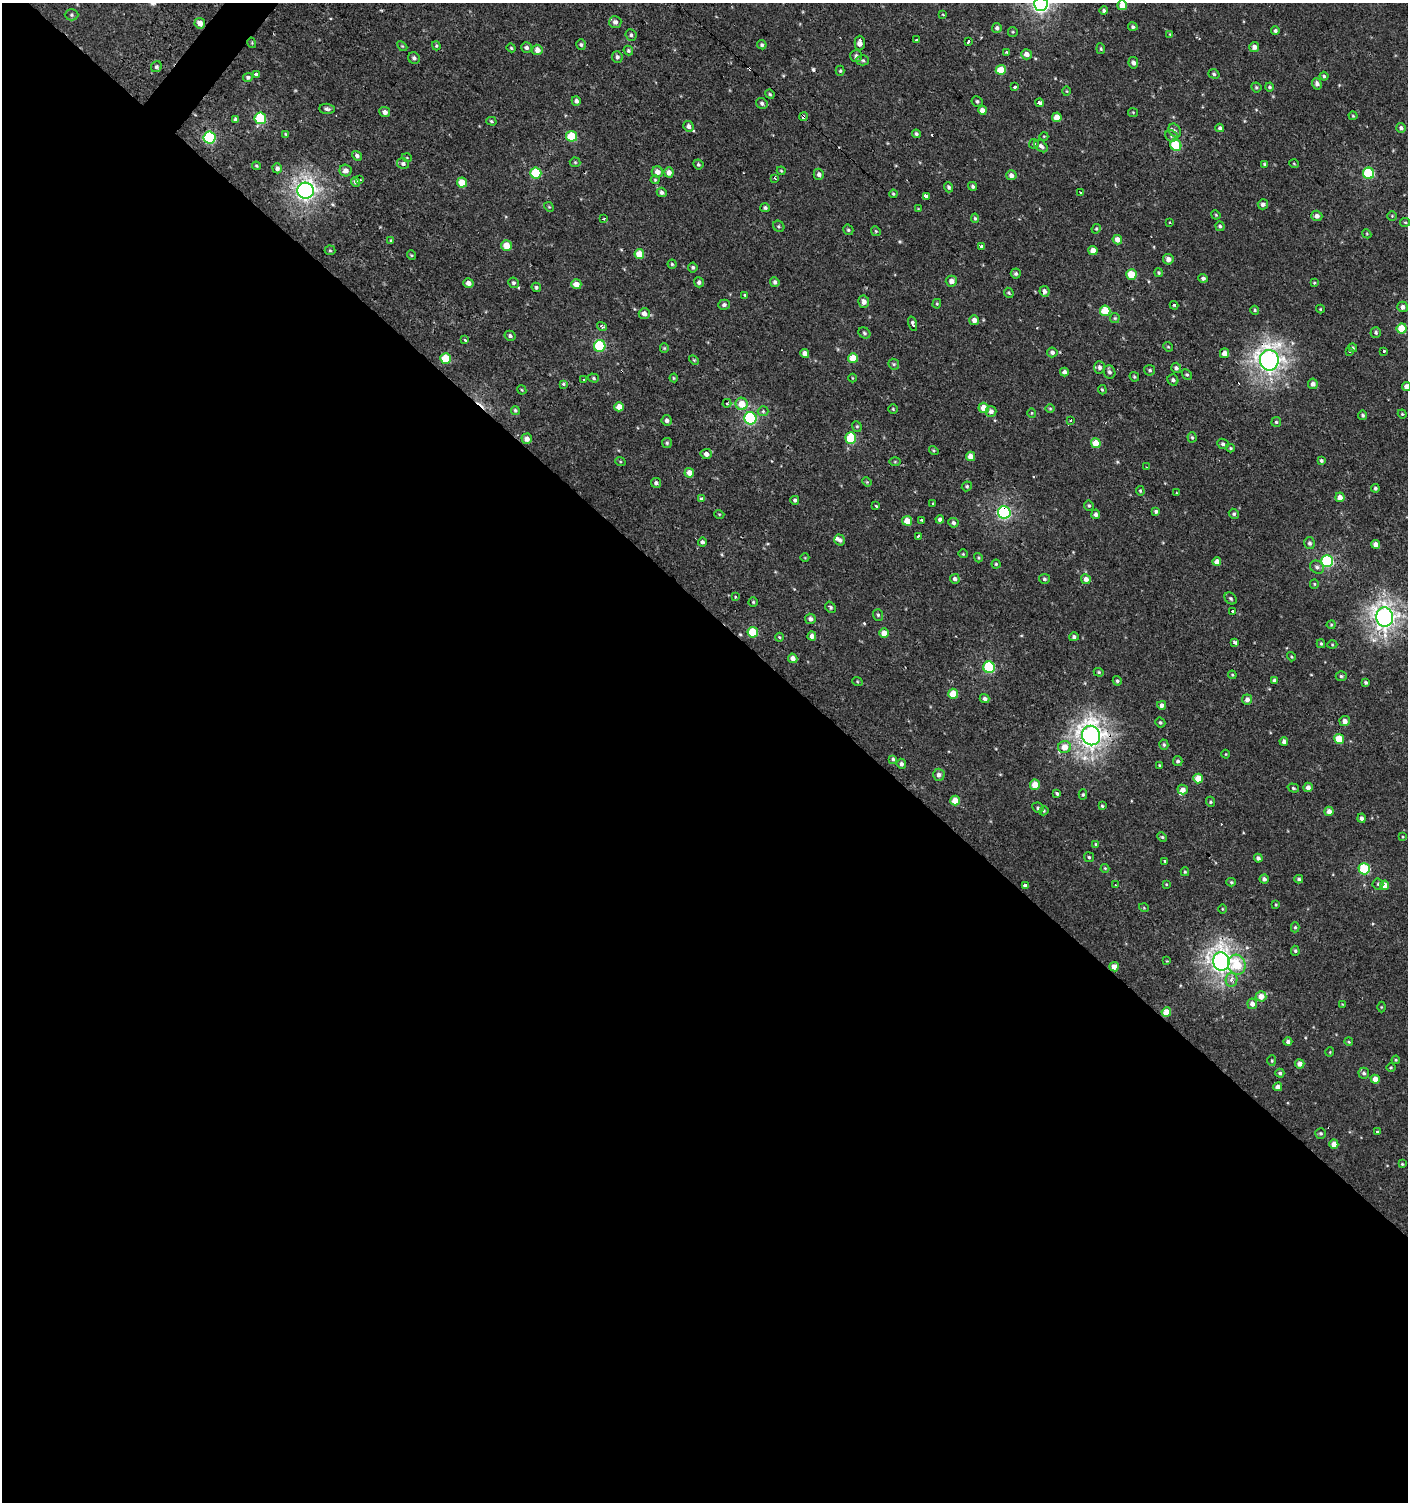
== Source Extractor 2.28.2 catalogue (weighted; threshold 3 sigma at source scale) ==
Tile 14 of 4 x 4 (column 2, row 4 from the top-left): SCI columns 1612-3017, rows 7-1506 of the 6059 x 6037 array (HDU 1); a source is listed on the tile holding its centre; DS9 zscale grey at full resolution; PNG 1410 x 1504 px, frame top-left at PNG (2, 3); each listed source drawn as its Kron ellipse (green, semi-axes under 4 px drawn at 4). Shown black and unused: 60% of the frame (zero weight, under 2 of 3 exposures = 2% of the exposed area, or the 3 px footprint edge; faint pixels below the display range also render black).
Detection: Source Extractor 2.28.2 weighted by HDU 2 'WHT'; one run over the whole footprint, this tile lists its part. Background 7.31e-04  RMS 0.0038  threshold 0.0169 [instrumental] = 3 sigma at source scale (4.5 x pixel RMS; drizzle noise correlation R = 1.50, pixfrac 1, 0.0396/0.0396 arcsec/px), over >= 5 px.
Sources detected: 382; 11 cosmic-ray / hot-pixel residue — neither listed nor drawn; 2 inside a brighter listed object's ellipse — not listed separately; the other 369 listed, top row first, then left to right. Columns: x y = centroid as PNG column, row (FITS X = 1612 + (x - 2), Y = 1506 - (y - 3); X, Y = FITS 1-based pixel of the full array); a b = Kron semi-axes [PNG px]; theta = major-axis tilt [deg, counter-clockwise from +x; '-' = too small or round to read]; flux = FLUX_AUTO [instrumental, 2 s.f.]
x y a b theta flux
1041 4 6 6 - 130
1122 5 5 5 - 4.6
1104 11 4 4 - 0.73
72 15 7 5 -1 0.82
943 15 3 2 - 0.62
615 22 6 6 - 1.5
200 23 5 5 - 3.1
1133 27 5 4 - 0.79
997 28 5 5 - 1
1275 31 4 4 - 0.75
1013 32 5 4 - 0.43
1170 34 4 3 - 0.27
631 35 6 5 - 0.85
916 40 3 3 - 1.3
968 41 4 3 - 7.6
252 43 5 3 - 0.34
860 43 7 5 89 2.3
581 45 5 5 - 0.74
762 45 5 4 - 0.68
402 46 6 4 -44 0.42
436 46 5 3 - 0.46
526 47 5 5 - 1
1254 47 5 5 - 1.6
511 48 4 3 - 0.42
1101 49 5 3 - 0.53
537 50 5 5 - 2.9
628 50 5 4 - 0.55
1007 52 4 3 - 0.63
1026 54 5 5 - 1.7
856 56 6 6 - 1.2
617 57 6 5 - 1.1
414 58 6 5 - 0.93
863 60 6 5 - 0.71
1133 63 5 5 - 1.3
156 67 6 5 - 0.81
1001 70 5 5 - 7.8
840 71 5 4 - 0.5
256 74 4 3 - 2.5
1214 74 6 4 -19 0.66
1324 76 4 4 - 0.54
248 77 5 4 - 0.79
1317 84 6 4 -70 1.2
1015 87 3 3 - 2.6
1256 87 5 4 - 0.6
1270 87 4 4 - 0.66
1067 91 5 3 - 0.34
770 94 5 4 - 0.45
576 101 5 4 - 1.2
977 101 6 5 - 0.66
762 103 6 5 - 0.93
1039 103 4 3 - 24
327 109 7 5 -6 1
982 110 4 4 - 2.2
385 112 5 5 - 1.6
1133 112 5 4 - 0.38
1353 116 4 4 - 0.37
804 117 4 4 - 1.1
1057 117 5 4 - 4.3
260 118 6 6 - 22
235 119 4 4 - 0.68
491 121 5 4 - 0.51
688 126 5 5 - 1.5
1220 128 4 4 - 0.82
1401 128 5 5 - 1.1
1175 131 7 5 -56 1
286 134 4 3 - 0.36
916 134 4 4 - 0.82
572 136 5 5 - 17
1044 136 4 3 - 0.27
1171 136 6 5 - 0.92
210 138 6 6 - 41
1034 144 5 5 - 0.53
1176 145 6 5 - 19
1041 146 7 5 -41 1.2
357 156 5 4 - 1
407 158 5 3 - 0.31
575 162 5 5 - 0.51
403 163 6 5 - 1
698 164 5 4 - 0.69
1264 164 4 3 - 0.39
1294 164 5 3 - 0.28
256 166 4 4 - 0.44
277 168 5 4 - 1.2
345 171 6 5 - 2.1
781 171 4 3 - 0.35
657 172 6 5 - 2.4
669 172 5 4 - 2
536 173 5 5 - 18
1368 173 6 5 - 28
819 174 5 5 - 1.3
1011 175 5 5 - 1.9
775 178 3 3 - 0.55
359 179 3 3 - 1.9
655 180 4 4 - 0.44
355 182 5 4 - 0.99
462 182 5 5 - 6.2
973 186 5 4 - 0.81
949 187 5 4 - 0.79
306 191 8 8 - 170
662 192 5 4 - 0.98
1081 193 3 3 - 1.2
893 194 4 3 - 0.41
926 196 4 3 - 14
1263 204 5 5 - 1.3
549 207 5 4 - 0.43
765 208 5 4 - 0.85
918 209 3 3 - 0.28
1216 215 5 3 - 0.36
1317 216 5 5 - 1.7
1392 216 4 4 - 0.41
975 218 5 4 - 0.55
604 219 3 3 - 1.3
1170 222 3 2 - 0.6
1405 222 5 4 - 0.45
779 226 6 5 - 0.64
1220 226 5 4 - 0.66
1096 229 5 4 - 0.44
848 230 5 5 - 0.57
876 231 5 4 - 0.48
1367 234 5 3 - 0.35
391 240 4 3 - 0.4
1117 240 5 4 - 2.7
507 246 5 5 - 5.9
981 247 3 3 - 14
330 250 5 5 - 0.5
1093 251 4 4 - 3.1
639 254 5 5 - 7.2
411 255 5 3 - 0.36
1168 259 5 5 - 1.8
672 264 4 4 - 0.5
693 267 5 5 - 0.73
1159 273 4 4 - 0.49
1016 274 5 5 - 0.69
1131 274 5 5 - 9.8
1203 278 5 4 - 0.88
951 281 6 5 - 1.7
699 282 5 5 - 1
775 282 5 4 - 0.99
468 283 5 5 - 1.6
513 283 5 5 - 0.77
1314 283 3 3 - 0.38
576 284 5 5 - 3.4
536 287 5 4 - 0.58
1044 291 5 5 - 1.6
1009 293 5 4 - 0.57
745 295 4 3 - 0.41
864 302 6 5 - 1.9
937 304 5 4 - 0.41
724 305 6 5 - 0.89
1174 305 4 3 - 0.78
1402 307 5 5 - 1.6
1320 309 4 4 - 0.35
1255 310 4 4 - 0.45
1105 311 5 5 - 14
644 314 5 5 - 2.1
1115 318 5 4 - 0.47
974 320 5 5 - 2
913 324 7 3 -74 0.94
602 327 5 3 - 1
1402 328 5 5 - 8.7
1376 332 5 5 - 0.79
864 333 6 5 - 0.74
510 336 6 5 - 0.82
465 340 3 3 - 1.1
600 346 6 5 - 26
1168 347 5 4 - 0.42
664 348 5 4 - 0.39
1353 348 5 4 - 0.55
1349 351 4 3 - 0.41
1384 351 3 3 - 1.5
1052 352 5 5 - 1.2
805 353 4 4 - 1.9
1224 353 5 4 - 2.9
445 358 5 5 - 12
853 358 5 5 - 6.5
694 360 6 3 -44 0.39
1269 360 10 9 - 220
894 364 6 5 - 0.55
1100 367 6 5 - 1.2
1176 368 5 5 - 1.1
1150 370 5 5 - 0.71
1064 372 4 4 - 1.3
1109 372 7 6 - 1.1
1187 375 6 4 -47 0.6
1134 377 5 4 - 0.52
593 378 5 4 - 0.55
674 378 4 4 - 0.39
852 378 4 3 - 0.28
584 380 3 3 - 0.63
1173 380 6 5 - 0.95
563 384 4 3 - 1.2
1313 384 5 5 - 1.7
1407 387 4 4 - 2.5
522 390 5 3 - 0.39
1102 390 4 3 - 0.41
727 403 4 3 - 1
742 404 6 6 - 6
619 407 5 4 - 3.7
984 408 5 5 - 4.9
893 409 5 4 - 0.44
1050 409 5 3 - 0.37
515 410 4 4 - 0.58
763 411 5 5 - 0.63
991 411 5 5 - 1.5
1032 413 5 4 - 0.39
1402 414 4 4 - 0.36
1363 415 5 4 - 0.66
750 418 6 6 - 48
667 420 5 5 - 1.1
1070 420 3 3 - 1.1
1276 422 5 5 - 0.5
857 426 6 4 -68 0.54
1192 437 5 4 - 0.5
851 438 6 5 - 17
527 439 5 5 - 2
667 443 5 5 - 0.67
1096 443 5 4 - 6.8
1223 444 6 5 - 0.91
1230 448 4 3 - 0.4
934 450 5 3 - 0.45
706 454 5 5 - 2
971 456 5 4 - 3.4
1321 460 4 3 - 0.62
620 461 5 3 - 0.4
895 462 6 4 0 0.4
1146 467 2 2 - 0.31
689 473 5 4 - 3
867 482 5 4 - 0.38
656 483 5 5 - 0.97
967 486 5 4 - 0.58
1375 488 4 4 - 0.73
1140 491 5 4 - 0.48
1177 493 3 2 - 0.28
1340 497 5 4 - 2.7
702 498 4 3 - 1
795 500 4 4 - 0.82
933 504 3 2 - 0.45
876 506 3 2 - 1.1
1089 506 5 4 - 0.63
1156 511 4 3 - 0.79
1004 512 6 6 - 67
719 514 5 3 - 0.32
1096 514 5 4 - 1.1
1234 514 5 4 - 0.7
940 519 4 4 - 0.95
922 520 3 3 - 1.4
907 521 5 4 - 4
953 523 5 4 - 1.1
918 536 3 2 - 0.96
840 540 6 5 - 0.99
702 542 4 4 - 0.92
1310 543 6 5 - 0.89
1376 544 4 4 - 2.2
963 554 4 4 - 0.39
805 558 4 3 - 0.25
978 558 5 3 - 0.38
1327 561 6 5 - 41
1217 562 4 4 - 2.6
996 564 4 4 - 0.52
1317 567 7 6 - 1.2
955 579 5 5 - 1
1044 579 5 5 - 0.65
1086 579 5 4 - 1.7
1314 584 5 4 - 0.43
735 596 4 3 - 0.45
1231 598 7 5 -45 0.64
753 602 4 4 - 0.5
831 607 6 5 - 0.67
1232 611 3 3 - 1.3
878 615 6 5 - 0.67
1385 617 9 8 - 220
810 619 5 5 - 1.4
1331 625 4 4 - 0.41
753 632 5 5 - 12
884 633 5 4 - 3.8
812 636 4 4 - 1.9
779 637 4 4 - 0.4
1074 637 5 4 - 0.89
1235 642 4 3 - 2.3
1321 644 4 3 - 0.53
1332 645 5 3 - 0.36
1291 657 5 3 - 0.38
793 658 5 4 - 1.8
989 667 6 5 - 31
1099 672 5 4 - 0.5
1232 675 4 4 - 0.4
1341 676 5 4 - 0.61
1275 680 4 4 - 1.3
857 681 5 3 - 0.36
1117 681 5 4 - 0.71
1366 683 4 3 - 0.64
953 694 5 5 - 8
985 699 5 4 - 1
1247 699 5 5 - 1.7
1162 705 4 4 - 1.5
1345 721 5 5 - 1.9
1160 722 5 4 - 0.61
1091 736 10 9 - 260
1339 739 5 5 - 9.4
1284 741 4 4 - 1.2
1164 745 5 4 - 0.62
1064 747 6 6 - 4.4
1226 754 4 3 - 0.28
893 759 4 4 - 0.57
1178 761 5 4 - 0.84
901 764 5 4 - 1.1
1160 765 4 3 - 0.48
939 775 6 6 - 1.5
1198 778 5 5 - 5.9
1035 785 5 5 - 4.7
1308 787 5 4 - 1.9
1293 788 6 4 -18 0.53
1183 790 5 4 - 2
1057 793 4 3 - 4.9
1083 794 5 4 - 0.51
955 801 5 5 - 5.2
1210 802 5 4 - 0.51
1102 806 4 4 - 0.47
1038 808 6 5 - 0.76
1044 811 4 4 - 0.42
1329 811 4 4 - 2.5
1362 818 4 4 - 1
1162 837 5 4 - 0.52
1402 837 4 2 - 0.3
1096 844 4 4 - 0.49
1089 857 5 4 - 0.5
1258 858 4 4 - 1
1165 861 3 3 - 1.5
1105 868 4 4 - 0.35
1364 869 6 5 - 22
1185 872 4 3 - 0.46
1264 879 4 4 - 1.2
1299 879 4 4 - 0.77
1231 882 5 4 - 0.47
1166 884 4 3 - 0.31
1378 884 5 5 - 0.58
1025 885 4 3 - 8.2
1116 885 3 2 - 0.27
1385 885 5 4 - 3.5
1276 905 4 3 - 0.36
1144 908 5 3 - 0.31
1222 909 5 3 - 0.35
1295 927 5 4 - 0.53
1295 951 5 4 - 0.62
1167 961 4 2 - 0.25
1221 962 9 8 - 230
1237 965 10 9 - 11
1114 967 4 4 - 3
1232 980 7 5 79 1.9
1261 996 5 5 - 3.7
1252 1004 5 5 - 2.1
1342 1004 4 2 - 0.23
1381 1007 5 3 - 0.3
1166 1012 5 4 - 5
1288 1042 4 4 - 1
1349 1042 4 3 - 0.38
1330 1052 5 3 - 0.28
1396 1060 4 3 - 0.36
1272 1061 5 4 - 0.42
1300 1064 4 4 - 2.1
1391 1068 5 3 - 0.4
1280 1073 4 4 - 0.73
1364 1073 5 5 - 0.99
1375 1079 4 4 - 2.3
1278 1087 4 4 - 2.1
1378 1132 3 3 - 2.6
1321 1133 5 5 - 0.66
1334 1144 4 4 - 3.1
1402 1164 4 3 - 0.41
Overlapping masked pixels (flux is a lower limit): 7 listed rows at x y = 804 117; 1269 360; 1004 512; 1385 617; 1091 736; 1025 885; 1114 967
Isophote crosses this tile's border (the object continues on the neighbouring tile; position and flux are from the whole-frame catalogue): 3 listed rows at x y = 1041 4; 1122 5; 1407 387